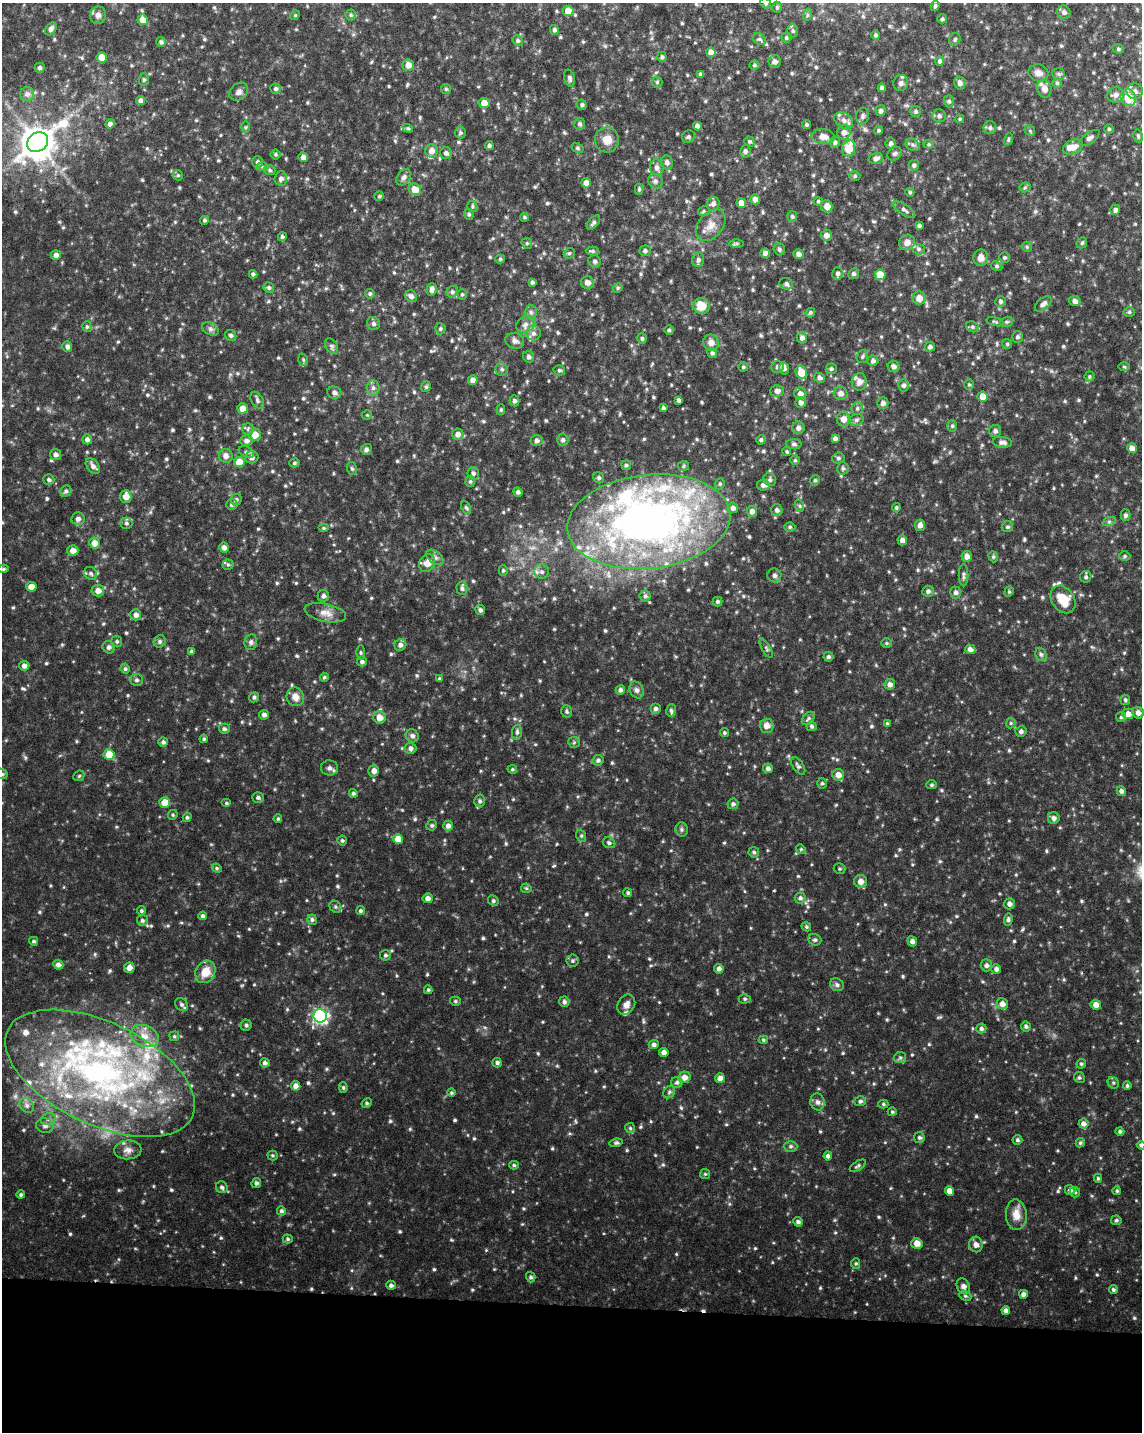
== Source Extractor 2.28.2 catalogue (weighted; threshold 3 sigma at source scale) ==
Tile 10 of 4 x 3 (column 2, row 3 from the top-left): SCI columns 1141-2280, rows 226-1655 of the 4567 x 4797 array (HDU 1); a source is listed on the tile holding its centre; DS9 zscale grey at full resolution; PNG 1144 x 1434 px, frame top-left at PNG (2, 3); each listed source drawn as its Kron ellipse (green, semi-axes under 4 px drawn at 4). Shown black and unused: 9% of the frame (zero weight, under 4 of 8 exposures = <1% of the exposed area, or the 3 px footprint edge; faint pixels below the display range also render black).
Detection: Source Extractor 2.28.2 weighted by HDU 2 'WHT'; one run over the whole footprint, this tile lists its part. Background 0.0368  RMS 0.0046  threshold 0.0189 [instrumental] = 3 sigma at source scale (4.09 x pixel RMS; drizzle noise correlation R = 1.36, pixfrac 0.8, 0.0396/0.0396 arcsec/px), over >= 5 px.
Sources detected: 752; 1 cosmic-ray / hot-pixel residue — neither listed nor drawn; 31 inside a brighter listed object's ellipse — not listed separately; of the other 720, all 500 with FLUX_AUTO >= 0.576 (the completeness limit of this list) listed and drawn (220 fainter detections not listed), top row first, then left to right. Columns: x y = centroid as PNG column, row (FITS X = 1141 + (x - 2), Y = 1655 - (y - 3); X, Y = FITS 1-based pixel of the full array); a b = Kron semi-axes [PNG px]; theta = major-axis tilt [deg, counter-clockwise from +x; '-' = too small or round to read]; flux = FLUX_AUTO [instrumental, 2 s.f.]
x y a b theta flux
766 3 6 5 - 0.72
935 6 5 4 - 0.78
777 7 6 5 - 0.66
568 11 5 5 - 5.5
1064 12 7 6 - 1.3
98 15 8 8 - 1.9
295 15 5 4 - 0.59
351 15 5 5 - 0.75
807 15 6 4 72 0.58
942 19 5 4 - 0.75
143 20 5 5 - 4.7
51 29 7 5 55 1.5
554 30 5 4 - 1.1
793 31 7 5 90 0.84
876 35 5 4 - 0.77
786 38 5 5 - 0.69
759 39 7 5 -34 0.85
955 39 7 5 60 0.81
518 41 5 5 - 0.8
161 42 5 5 - 1.1
1118 49 6 4 -22 0.63
711 52 5 4 - 3
662 57 5 4 - 0.85
102 58 5 5 - 6
775 61 6 6 - 1.6
940 61 5 4 - 0.91
408 65 6 6 - 2.6
754 65 5 4 - 0.64
39 68 5 5 - 1
1038 73 10 8 -15 2.3
701 74 4 3 - 0.88
1059 74 6 5 - 0.92
570 78 9 5 -74 1.1
144 80 6 5 - 0.88
657 82 5 5 - 0.63
901 83 8 7 - 1.6
960 83 7 6 - 1.5
1057 83 5 5 - 0.68
882 88 4 4 - 1.4
275 89 5 5 - 0.97
446 89 5 5 - 0.62
1044 89 9 7 -70 2.7
1135 91 8 8 - 2
239 92 10 8 42 1.7
27 94 7 7 - 1.4
1116 95 8 7 - 2
1128 98 8 7 - 7.5
141 100 4 4 - 1.9
949 101 6 5 - 0.78
484 103 5 5 - 3.9
582 105 5 5 - 0.83
881 111 5 5 - 1.3
916 111 5 5 - 0.84
863 116 8 6 80 1.2
939 116 7 6 - 1.3
960 119 4 4 - 0.63
844 120 10 7 -35 2.2
110 124 4 4 - 1.6
579 124 6 5 - 1
806 125 5 4 - 0.79
697 126 4 4 - 1.9
245 127 6 4 89 0.6
408 128 5 4 - 0.62
990 128 6 6 - 1
1109 129 4 4 - 0.59
878 130 4 4 - 0.62
1030 131 6 4 -47 0.6
460 132 6 6 - 0.84
844 132 7 7 - 2.2
823 136 12 7 -6 3.4
1138 136 6 5 - 0.65
688 137 6 6 - 0.93
1090 138 12 5 35 1.4
1008 139 6 4 72 0.62
607 140 12 12 - 4.6
749 141 5 4 - 0.74
38 142 11 9 37 900
835 142 5 5 - 0.98
890 143 6 5 - 1.2
929 144 5 4 - 0.6
913 145 7 5 -35 1
489 146 4 4 - 0.95
1073 147 10 7 24 3.5
577 148 6 4 -28 0.72
849 148 8 6 74 8.4
431 151 6 6 - 2.7
745 151 6 5 - 1.1
446 153 6 6 - 1.2
276 154 5 5 - 0.65
894 154 8 6 42 1.1
303 157 5 4 - 2
876 158 7 5 16 1.6
258 162 6 5 - 1.2
667 162 7 6 - 1.5
914 165 5 5 - 1
262 167 6 4 -1 0.74
657 167 8 6 -77 1.7
270 170 6 5 - 0.8
178 175 5 5 - 0.62
855 176 5 5 - 0.72
404 177 9 6 56 1.5
281 178 7 6 - 1.5
655 181 8 7 - 1.3
586 183 5 4 - 2.5
1025 187 5 5 - 0.66
415 189 6 5 - 6
639 189 5 4 - 0.73
910 192 4 4 - 0.68
379 196 5 4 - 0.68
755 199 5 5 - 2.1
818 201 4 4 - 0.6
741 203 5 4 - 3.5
713 204 7 6 - 1.5
827 206 6 5 - 3.4
472 207 5 5 - 0.61
904 210 12 5 -33 1.5
1115 210 5 5 - 1.3
704 211 5 5 - 0.66
469 214 6 4 -68 0.71
792 216 5 5 - 0.83
524 217 4 4 - 0.6
205 220 4 4 - 0.75
593 223 8 5 49 1.1
711 225 18 12 50 4.6
919 226 4 4 - 0.95
826 235 5 5 - 2.1
282 237 4 4 - 0.95
907 242 8 7 - 2.9
527 243 6 5 - 0.67
737 243 7 4 0 0.83
1082 243 6 5 - 0.63
1027 247 5 5 - 0.6
779 249 6 5 - 0.8
919 249 6 5 - 0.98
592 251 6 4 -1 0.74
645 251 5 5 - 0.94
569 253 6 5 - 0.6
765 253 5 4 - 2.1
798 254 5 4 - 1.7
56 255 5 5 - 1.8
1005 257 5 5 - 0.78
981 258 8 7 - 2.7
500 259 5 4 - 0.64
698 260 7 6 - 1.3
595 261 6 6 - 1
996 266 6 4 -27 0.67
838 273 6 5 - 1.3
253 274 4 4 - 0.91
854 274 5 5 - 0.99
880 275 5 5 - 8.8
532 282 4 4 - 0.87
587 283 6 6 - 2.3
786 284 7 6 - 1.3
269 288 5 5 - 0.87
618 288 5 4 - 0.62
432 289 6 5 - 1.8
452 292 6 5 - 0.95
370 294 5 4 - 0.8
462 294 5 4 - 0.6
411 296 6 5 - 1.6
919 298 6 6 - 3.9
1000 301 5 5 - 0.86
1075 301 6 5 - 1.8
1043 304 10 5 39 1.5
701 306 8 7 - 7
531 312 7 6 - 1.1
1129 312 6 5 - 0.66
810 313 5 4 - 0.72
995 322 9 4 -12 0.65
1007 322 6 5 - 0.74
373 324 7 6 - 1.2
525 325 9 8 - 2.2
87 327 5 4 - 0.7
972 327 6 5 - 0.89
210 329 9 6 -27 1.2
440 329 5 5 - 0.7
669 330 5 4 - 0.65
534 333 7 7 - 1.5
231 335 6 5 - 0.87
1017 337 6 5 - 0.88
642 338 5 4 - 0.78
802 338 5 5 - 1.6
515 341 9 7 -18 1.9
711 343 8 7 - 2.5
1007 344 5 5 - 0.67
332 346 8 6 -59 0.99
67 347 5 5 - 1.4
930 347 5 5 - 1.1
712 353 5 5 - 1
862 356 6 5 - 0.82
528 357 6 5 - 1.2
303 360 6 5 - 0.65
873 361 5 5 - 1.2
894 366 6 5 - 1.5
743 367 4 4 - 0.71
777 367 6 5 - 1.2
1124 367 6 4 -1 0.59
784 368 6 5 - 1.4
502 369 6 6 - 0.95
831 369 5 5 - 0.85
559 370 6 5 - 0.8
801 372 6 5 - 7.6
1089 377 5 5 - 0.66
820 378 6 4 -28 1.2
473 380 5 4 - 2.4
859 382 9 7 85 2.5
969 384 5 4 - 0.6
904 385 6 5 - 1.1
426 387 5 4 - 0.67
373 388 7 6 - 1.3
777 391 7 6 - 1.7
334 392 7 6 - 1.3
840 393 7 6 - 2.2
800 394 6 6 - 2.1
983 396 5 5 - 4.1
257 400 9 6 -60 1.2
679 400 4 3 - 1
514 401 5 5 - 1.1
801 402 5 5 - 1.5
883 403 5 5 - 1.8
242 408 5 5 - 3.4
663 408 4 3 - 0.87
857 408 6 5 - 0.99
501 410 5 4 - 0.68
367 415 5 5 - 0.58
844 419 7 6 - 2.5
856 420 7 5 16 1
952 426 6 5 - 0.66
798 428 6 6 - 1.7
248 429 5 5 - 0.86
995 431 6 6 - 1.4
458 434 6 5 - 2.1
255 435 6 6 - 4
835 438 4 4 - 1.3
87 439 5 4 - 1.5
563 440 6 6 - 1.1
761 440 5 4 - 0.75
246 441 6 5 - 1.5
537 441 6 5 - 1.3
1002 442 9 5 -5 1.6
794 444 8 5 0 0.83
1132 448 5 4 - 2.8
366 449 5 5 - 1.2
246 452 8 5 -26 0.94
787 452 4 4 - 0.63
56 454 5 5 - 1.5
226 456 7 6 - 2
252 457 7 6 - 1.7
838 458 6 5 - 0.96
795 460 5 5 - 0.63
239 462 5 5 - 6.3
294 463 5 4 - 0.68
626 465 5 5 - 0.62
93 466 9 5 -52 1.7
683 466 5 5 - 0.66
843 468 6 5 - 0.89
352 469 6 5 - 0.74
473 473 6 5 - 1.1
599 478 6 5 - 0.89
49 480 5 5 - 0.91
770 480 7 6 - 0.94
815 480 5 5 - 0.78
470 481 6 4 87 0.7
720 484 6 4 69 0.69
763 485 6 5 - 1.4
66 491 6 5 - 0.96
518 492 5 4 - 1.1
126 496 6 5 - 4
236 500 6 5 - 0.85
232 505 5 5 - 1
800 506 6 4 -71 0.66
466 508 7 4 -61 0.73
733 508 5 5 - 1.5
896 508 4 4 - 0.68
777 510 6 5 - 1.2
752 511 5 5 - 1.9
1126 515 5 5 - 0.99
78 519 6 6 - 1.6
649 522 82 47 6 230
1109 522 7 4 19 0.76
126 523 6 5 - 0.85
920 525 6 5 - 2
790 527 5 4 - 0.65
1007 527 6 5 - 0.81
323 528 5 4 - 0.6
902 540 5 5 - 2.2
94 543 5 5 - 3.3
224 548 5 4 - 1.8
73 550 6 5 - 2.6
967 556 5 5 - 2
1125 556 6 5 - 0.67
435 557 10 6 -36 1.6
993 557 6 4 -70 0.61
427 563 9 7 63 3.8
228 565 5 5 - 0.68
3 569 5 4 - 0.59
503 570 5 4 - 0.62
542 572 7 7 - 1.5
91 574 7 6 - 1
774 575 7 7 - 1.3
963 575 11 5 -90 1
1086 577 6 5 - 0.91
31 587 5 5 - 4.6
462 588 7 5 -87 1
98 591 6 6 - 2.6
928 591 6 5 - 1.1
956 592 6 5 - 1.3
1009 592 5 4 - 0.58
323 596 6 6 - 1.3
645 596 5 5 - 0.93
1063 599 15 11 -54 10
718 601 5 5 - 0.7
480 610 5 5 - 1.1
325 613 21 9 -12 3.8
136 615 5 5 - 1.9
117 641 5 5 - 0.79
160 641 6 5 - 0.97
251 642 8 6 80 1.1
886 643 5 5 - 0.6
400 645 6 5 - 1.6
109 647 6 6 - 1.3
766 648 11 3 -60 0.68
970 649 5 4 - 1.8
191 651 4 4 - 0.8
361 653 7 3 -90 0.58
1041 654 7 5 -68 0.98
828 657 5 5 - 0.93
362 661 5 5 - 1
24 666 5 5 - 1.8
125 669 5 4 - 0.75
324 677 4 4 - 0.65
439 679 3 3 - 0.6
137 680 6 6 - 0.99
890 684 5 5 - 1.8
620 690 5 4 - 1.3
637 690 9 7 -64 1.4
254 697 5 4 - 0.79
295 697 9 8 - 2.8
1125 700 5 5 - 0.66
656 708 5 5 - 1.2
671 710 6 5 - 0.82
567 711 6 5 - 0.69
1138 713 6 5 - 2
1128 714 5 5 - 2.6
264 715 5 4 - 1.4
379 717 6 6 - 3.7
1121 717 5 5 - 0.7
808 718 8 5 49 0.91
1011 723 5 5 - 0.65
887 724 4 4 - 0.65
767 726 7 7 - 2.6
812 726 5 5 - 0.8
224 729 5 5 - 1
1021 731 5 5 - 1.2
517 732 7 5 82 0.93
724 733 4 4 - 0.66
412 736 7 6 - 1.3
204 739 4 4 - 0.67
163 742 5 4 - 0.97
574 742 6 5 - 0.65
411 748 6 5 - 1.4
109 755 5 5 - 8.1
598 760 5 5 - 1
798 766 10 5 -55 0.98
329 768 8 7 - 1.5
768 768 5 4 - 1.3
512 769 4 4 - 0.6
374 771 6 5 - 2.1
2 774 6 4 -45 0.62
838 775 6 6 - 2.9
79 776 6 4 43 0.61
822 783 5 4 - 0.72
932 785 5 4 - 0.66
1121 791 5 4 - 1.2
353 793 4 4 - 0.85
258 797 6 5 - 0.94
480 801 6 5 - 1
165 803 5 5 - 6.6
226 803 5 4 - 0.58
733 804 5 5 - 1.1
173 815 5 4 - 0.59
187 817 5 4 - 0.71
1054 818 6 6 - 1.5
278 819 4 4 - 0.58
432 825 5 5 - 0.73
448 826 5 5 - 1.8
682 829 7 6 - 0.86
581 836 6 5 - 0.67
398 839 5 5 - 5.4
342 841 5 4 - 0.7
609 843 6 5 - 0.83
801 849 5 4 - 0.59
754 852 5 5 - 0.81
217 868 5 4 - 0.63
839 869 6 5 - 0.68
861 881 6 6 - 2.7
526 888 5 5 - 0.58
628 893 4 4 - 0.72
428 898 5 5 - 1.8
800 898 5 5 - 1.1
493 901 6 5 - 0.67
1009 904 5 5 - 1.7
335 907 6 5 - 0.7
141 911 5 4 - 0.72
360 911 4 4 - 0.72
203 916 4 4 - 0.94
1008 919 6 4 84 0.85
142 920 5 5 - 0.95
312 920 5 4 - 0.85
806 927 5 4 - 0.6
815 940 7 5 -20 0.89
34 941 4 4 - 0.77
912 941 5 4 - 1.6
385 955 5 5 - 0.88
573 961 6 6 - 0.84
58 965 5 5 - 1.6
986 965 6 5 - 1.2
129 968 5 5 - 2.5
719 969 5 4 - 1.5
996 969 5 5 - 1.5
205 972 12 9 61 6.5
837 985 7 6 - 1.1
428 990 4 4 - 0.61
745 999 6 4 2 0.7
455 1001 5 4 - 0.65
564 1002 5 5 - 1.1
182 1004 7 5 -45 1
1002 1004 6 5 - 2.5
626 1005 11 8 58 2.2
1096 1005 5 5 - 3.1
320 1016 7 6 - 86
246 1025 5 5 - 0.72
1026 1026 5 5 - 0.98
981 1029 5 5 - 1.1
145 1036 14 10 -23 4.6
174 1036 5 5 - 0.59
763 1040 5 4 - 0.62
654 1044 5 4 - 1.2
664 1052 4 4 - 1.9
900 1058 6 5 - 0.83
265 1063 5 4 - 1.3
497 1063 5 4 - 0.96
1081 1064 5 4 - 0.7
100 1073 102 51 -25 150
684 1077 6 6 - 2.5
1079 1077 5 5 - 0.8
720 1078 5 4 - 2
677 1082 5 5 - 0.92
1113 1083 6 5 - 0.72
296 1086 5 4 - 2.2
1127 1086 4 3 - 0.72
343 1088 5 4 - 0.67
669 1092 7 5 49 0.87
451 1093 4 4 - 0.6
860 1101 6 5 - 0.95
817 1102 8 7 - 1.6
367 1103 5 4 - 0.71
883 1104 5 4 - 0.61
27 1105 8 6 -47 1.5
892 1112 4 4 - 0.6
48 1119 7 6 - 1.2
1083 1124 5 5 - 1.8
45 1126 9 7 -14 1.6
630 1128 5 5 - 0.61
1120 1131 4 4 - 0.91
919 1137 5 5 - 0.89
1017 1140 5 5 - 0.85
616 1143 6 4 14 0.75
1080 1143 5 4 - 0.66
1141 1145 4 4 - 0.86
791 1146 7 5 0 0.93
128 1150 13 9 6 2.6
272 1155 5 5 - 0.58
828 1156 4 4 - 1.2
514 1165 5 4 - 0.61
858 1166 9 4 33 0.87
705 1174 5 5 - 0.58
1098 1178 4 4 - 0.63
256 1183 5 4 - 0.99
222 1187 6 5 - 1.1
1070 1190 5 5 - 1.4
949 1191 5 4 - 3.3
1117 1191 4 4 - 0.6
1075 1192 5 5 - 0.64
21 1195 4 4 - 0.81
281 1211 4 4 - 0.84
1016 1215 15 10 -87 4.4
1116 1220 5 4 - 0.77
798 1222 5 4 - 1.3
288 1239 5 4 - 0.64
917 1243 5 5 - 3.5
976 1244 8 7 - 1.9
856 1263 5 4 - 0.63
531 1277 5 4 - 0.96
391 1285 5 4 - 1
963 1286 8 6 -61 2
1113 1290 4 4 - 0.88
1023 1294 4 4 - 1.5
965 1296 6 4 -21 0.67
1006 1311 4 4 - 1.7
Overlapping masked pixels (flux is a lower limit): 1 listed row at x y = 554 30
Isophote crosses this tile's border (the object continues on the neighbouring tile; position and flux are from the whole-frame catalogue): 3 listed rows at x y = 766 3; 2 774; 1141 1145